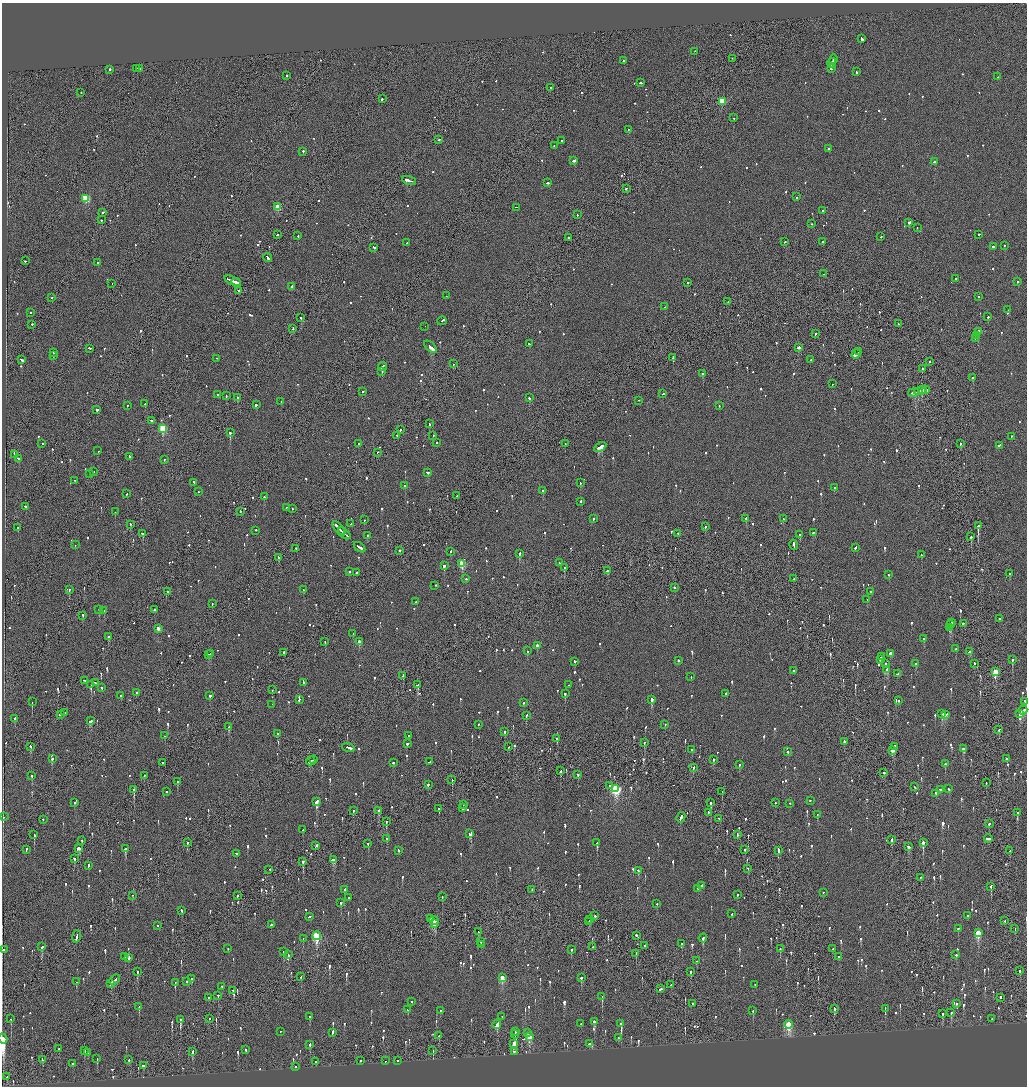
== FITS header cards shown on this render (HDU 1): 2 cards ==
NAXIS1  =                 2050
NAXIS2  =                 2168

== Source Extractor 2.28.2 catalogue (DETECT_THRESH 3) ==
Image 2050 x 2168 px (HDU 1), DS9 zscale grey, zoomed out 1/2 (1 PNG px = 2 x 2 image px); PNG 1029 x 1088 px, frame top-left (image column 2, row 2168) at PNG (2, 3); each listed source drawn as its Kron ellipse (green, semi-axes under 4 px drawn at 4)
Background -0.0777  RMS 0.068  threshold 0.205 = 3 sigma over >= 5 px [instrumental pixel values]
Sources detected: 1304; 53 cannot appear on this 1/2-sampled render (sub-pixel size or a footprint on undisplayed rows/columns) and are neither listed nor drawn; of the other 1251, the 500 brightest by FLUX_AUTO listed and drawn (751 fainter detections omitted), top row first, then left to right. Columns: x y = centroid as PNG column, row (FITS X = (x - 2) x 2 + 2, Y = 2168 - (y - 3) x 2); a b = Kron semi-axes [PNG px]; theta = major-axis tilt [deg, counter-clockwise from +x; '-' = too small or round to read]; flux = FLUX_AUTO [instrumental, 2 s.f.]
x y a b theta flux
862 39 4 2 - 600
695 52 2 1 - 190
732 59 2 1 - 88
833 60 5 1 - 290
623 61 2 2 - 290
832 63 5 2 - 260
137 69 2 2 - 560
140 69 2 1 - 790
831 69 2 2 - 110
110 70 2 2 - 520
857 72 2 2 - 210
287 76 2 2 - 110
998 77 3 2 - 130
640 83 3 2 - 210
551 88 2 1 - 610
81 93 2 2 - 89
382 99 2 2 - 400
722 102 3 3 - 630
734 118 2 1 - 130
628 130 2 2 - 440
439 140 2 2 - 140
561 141 2 2 - 100
554 146 2 2 - 84
829 149 2 2 - 170
303 152 2 2 - 310
574 161 3 2 - 380
935 162 3 2 - 110
409 181 7 2 -19 1000
547 183 3 2 - 160
626 189 3 2 - 130
797 197 2 2 - 120
86 199 3 3 - 840
278 207 3 3 - 420
516 208 2 1 - 94
823 211 2 2 - 90
103 213 2 2 - 110
577 215 2 2 - 130
102 220 2 2 - 210
909 223 3 2 - 410
812 224 2 2 - 95
917 228 2 1 - 100
277 235 2 2 - 140
979 235 2 2 - 170
298 236 2 2 - 90
881 237 2 2 - 100
568 238 2 2 - 230
785 242 2 2 - 140
822 242 2 2 - 170
407 243 2 2 - 88
1004 246 2 2 - 100
993 247 2 2 - 240
374 248 3 2 - 140
268 258 4 2 - 430
25 261 2 2 - 160
97 263 2 2 - 130
823 274 2 2 - 110
956 279 2 2 - 140
233 281 9 2 -22 750
1018 282 2 2 - 130
236 283 5 2 - 510
688 283 2 2 - 220
112 284 2 2 - 93
292 287 2 2 - 170
239 291 2 2 - 240
446 296 2 1 - 140
978 297 2 2 - 99
52 298 2 2 - 240
728 302 2 2 - 160
664 307 2 2 - 100
1008 310 2 2 - 120
31 313 2 2 - 140
988 317 2 2 - 360
301 318 2 2 - 300
442 321 5 2 - 370
898 324 2 1 - 120
32 325 2 2 - 120
425 327 2 1 - 300
293 329 3 2 - 140
978 332 2 2 - 9700
815 334 2 2 - 94
977 336 2 2 - 180
975 339 2 1 - 170
529 344 2 2 - 110
430 347 8 2 -42 740
798 348 3 2 - 260
90 349 3 2 - 86
859 352 3 1 - 1000
54 353 2 2 - 86
856 354 5 2 - 1800
53 356 2 2 - 160
673 358 3 2 - 200
217 359 2 2 - 86
22 360 3 2 - 280
811 360 2 2 - 90
929 362 2 2 - 140
453 364 2 2 - 93
383 367 4 2 - 290
922 369 2 2 - 85
382 372 2 2 - 130
703 374 2 1 - 340
972 378 2 2 - 180
832 384 2 2 - 110
923 390 3 2 - 230
926 390 4 2 - 230
920 391 6 2 11 440
363 392 2 2 - 130
914 393 5 2 - 390
663 394 2 2 - 230
218 395 2 2 - 330
226 396 2 1 - 180
237 398 2 1 - 160
529 398 2 2 - 130
639 401 2 1 - 94
281 402 2 1 - 300
145 404 2 1 - 89
256 405 2 2 - 910
127 406 2 2 - 160
719 406 2 2 - 89
97 410 2 2 - 230
152 421 3 2 - 260
429 424 3 2 - 160
163 429 3 3 - 910
400 430 2 2 - 120
230 433 2 2 - 2400
397 436 2 2 - 150
433 436 2 2 - 100
1011 437 2 2 - 160
437 443 2 2 - 89
42 444 2 2 - 120
359 444 2 2 - 120
565 444 2 2 - 120
960 444 2 2 - 89
999 446 3 2 - 260
600 447 6 2 30 1800
98 451 2 2 - 200
377 453 2 2 - 160
14 455 3 2 - 270
130 457 4 2 - 450
19 459 3 2 - 480
164 460 2 2 - 150
93 472 2 2 - 230
428 473 3 2 - 140
89 474 2 2 - 310
75 481 2 2 - 86
194 483 2 2 - 110
580 483 2 2 - 200
405 486 2 2 - 150
835 488 3 2 - 110
543 491 2 2 - 240
198 492 2 2 - 110
127 494 2 2 - 100
457 496 2 1 - 150
264 497 2 2 - 97
581 502 2 2 - 200
25 507 2 2 - 97
286 508 2 2 - 120
292 509 2 2 - 92
115 512 2 2 - 170
240 512 2 2 - 120
593 519 2 2 - 240
746 519 2 2 - 290
783 519 2 2 - 94
364 520 2 2 - 170
351 524 2 2 - 140
130 525 2 2 - 130
978 526 2 1 - 1500
705 527 2 2 - 150
18 528 2 2 - 190
339 528 8 2 -47 900
256 531 2 2 - 460
341 531 2 1 - 150
813 533 2 2 - 97
142 534 3 2 - 1700
344 534 7 2 -41 620
678 534 2 2 - 86
800 535 2 2 - 86
367 536 2 2 - 120
971 537 2 2 - 500
75 545 2 2 - 90
794 545 5 2 - 370
360 548 6 2 -36 410
856 548 3 2 - 250
296 549 2 2 - 100
399 551 2 2 - 420
450 552 2 2 - 130
519 554 3 2 - 180
921 555 2 2 - 110
278 558 2 2 - 220
559 563 2 2 - 97
462 564 3 3 - 570
444 566 2 2 - 1600
564 568 2 2 - 190
608 571 3 2 - 670
349 572 2 2 - 120
356 573 2 1 - 120
1009 574 2 2 - 100
889 575 2 2 - 90
466 579 2 2 - 94
793 579 2 1 - 130
435 586 2 2 - 180
674 588 2 2 - 100
69 590 2 2 - 170
303 590 2 2 - 110
168 592 2 2 - 98
870 592 2 2 - 140
867 600 2 1 - 180
416 602 2 2 - 160
212 604 2 1 - 460
99 610 2 2 - 150
154 610 2 2 - 150
104 611 2 2 - 99
83 616 2 2 - 230
999 619 2 2 - 120
952 623 4 1 - 280
963 624 2 2 - 330
951 625 3 2 - 300
950 628 3 2 - 220
158 629 3 2 - 110
353 634 2 1 - 87
108 637 2 2 - 190
923 639 3 2 - 180
325 642 2 2 - 120
359 642 3 2 - 190
537 646 2 2 - 1600
956 649 2 2 - 97
527 651 2 2 - 170
969 652 3 2 - 230
283 653 3 2 - 140
211 654 3 2 - 88
890 654 2 2 - 530
208 655 2 2 - 150
881 657 4 2 - 320
880 660 3 2 - 380
1012 660 3 2 - 220
678 661 2 2 - 270
575 662 2 2 - 240
886 664 2 2 - 110
916 664 2 2 - 140
974 664 2 2 - 130
887 670 2 2 - 800
793 671 2 2 - 140
995 672 3 3 - 530
898 674 4 2 - 190
403 676 2 2 - 140
691 677 2 2 - 120
84 681 3 1 - 470
96 683 4 2 - 230
304 683 2 2 - 280
91 685 3 2 - 590
417 685 3 2 - 250
568 685 2 1 - 250
102 688 2 2 - 110
272 690 2 2 - 120
136 693 2 2 - 85
565 694 2 2 - 310
726 694 2 2 - 140
121 696 3 2 - 190
210 696 2 2 - 270
652 699 3 2 - 770
299 700 3 2 - 260
898 701 2 2 - 160
32 702 2 2 - 380
1025 702 2 2 - 280
523 703 2 2 - 130
272 705 2 1 - 140
1023 711 4 2 - 240
65 713 2 2 - 180
942 714 2 2 - 430
1020 714 4 2 - 320
60 715 3 2 - 210
945 715 4 2 - 310
526 716 2 2 - 160
15 719 2 2 - 400
90 721 3 2 - 220
478 725 2 2 - 85
665 725 2 2 - 89
229 727 3 2 - 350
999 730 2 2 - 110
504 732 2 2 - 97
277 734 2 2 - 100
165 736 2 2 - 87
409 736 2 2 - 97
557 739 2 2 - 480
844 742 3 2 - 210
644 743 3 2 - 220
407 744 2 2 - 730
31 747 3 2 - 97
509 747 2 1 - 91
895 747 3 2 - 170
348 748 6 2 -17 450
963 749 3 2 - 250
692 750 2 2 - 88
893 751 3 2 - 470
788 752 2 2 - 200
52 759 2 2 - 140
1007 759 3 2 - 290
313 760 2 2 - 410
714 760 2 2 - 120
311 761 5 2 - 810
429 762 4 2 - 310
162 763 2 2 - 120
393 763 2 2 - 230
945 764 2 1 - 290
739 765 2 2 - 510
693 768 3 1 - 180
561 771 3 2 - 240
884 773 2 2 - 550
578 775 2 2 - 130
32 776 2 2 - 110
144 776 2 2 - 100
452 780 3 1 - 210
177 782 2 2 - 320
986 783 2 2 - 200
428 785 2 2 - 130
610 786 2 2 - 570
914 787 2 2 - 140
616 789 4 3 - 1700
948 789 2 2 - 100
134 790 2 2 - 1400
940 790 3 2 - 530
167 792 2 2 - 95
722 792 2 2 - 96
935 794 2 2 - 230
810 801 2 2 - 100
317 802 4 2 - 1100
74 803 2 2 - 190
711 803 2 2 - 310
775 803 2 2 - 190
790 804 2 2 - 110
463 805 2 1 - 120
463 808 3 2 - 150
439 809 2 2 - 320
353 811 2 2 - 190
379 811 3 2 - 180
708 813 2 1 - 110
1017 813 4 2 - 140
817 815 2 2 - 150
3 817 2 2 - 120
681 818 5 2 - 250
719 819 3 1 - 85
43 820 2 2 - 90
386 822 3 2 - 140
989 824 2 2 - 100
303 830 2 2 - 100
470 834 3 2 - 370
34 835 2 2 - 430
737 835 3 1 - 150
387 839 2 2 - 88
988 839 4 2 - 500
891 840 3 2 - 190
82 841 2 2 - 130
187 843 2 2 - 150
597 843 3 2 - 330
923 843 2 2 - 1600
368 844 2 1 - 210
316 846 2 2 - 270
908 847 3 2 - 230
78 849 3 3 - 210
125 849 2 2 - 580
26 850 3 2 - 240
745 850 2 2 - 490
398 851 2 2 - 160
778 851 4 2 - 310
1010 851 2 1 - 160
237 854 2 2 - 110
74 859 3 2 - 120
333 860 4 2 - 240
303 862 3 2 - 170
88 866 3 2 - 210
748 869 2 1 - 94
269 870 2 2 - 600
638 871 3 2 - 120
921 878 2 1 - 110
702 886 2 2 - 240
991 887 3 2 - 200
698 889 2 2 - 130
345 890 3 2 - 370
532 890 2 2 - 120
823 893 2 2 - 110
737 895 2 2 - 220
132 896 2 1 - 150
237 896 3 1 - 160
442 897 2 1 - 220
348 898 2 2 - 110
341 903 3 2 - 120
657 904 2 2 - 170
181 911 2 2 - 170
732 914 2 2 - 110
595 916 2 2 - 140
968 916 2 2 - 140
309 917 3 2 - 130
431 919 3 2 - 710
590 920 2 2 - 110
434 921 5 2 - 1200
1005 921 2 1 - 140
589 922 2 2 - 140
435 924 3 2 - 440
271 925 2 2 - 2100
158 926 2 2 - 98
958 929 2 2 - 120
1015 929 3 2 - 88
478 932 2 1 - 100
978 933 4 3 - 720
316 936 4 3 - 1200
636 936 2 2 - 290
76 937 6 2 78 310
703 938 4 2 - 100
303 939 2 2 - 96
480 942 3 2 - 240
682 944 2 2 - 87
481 945 2 1 - 190
645 946 2 2 - 170
42 947 3 2 - 160
593 947 2 2 - 110
228 949 2 2 - 120
780 949 2 2 - 170
832 949 2 2 - 100
4 950 2 2 - 260
572 950 3 2 - 120
283 952 2 2 - 85
636 954 2 2 - 110
288 955 2 2 - 100
956 955 2 2 - 140
125 957 2 2 - 85
839 957 2 2 - 120
129 958 3 2 - 160
696 961 2 2 - 93
1020 971 2 2 - 110
137 972 3 2 - 99
691 972 2 2 - 110
301 977 2 2 - 130
502 978 3 2 - 350
581 978 2 2 - 420
191 979 3 2 - 93
115 980 6 2 42 350
76 982 2 2 - 130
187 982 2 2 - 120
175 983 3 2 - 160
111 984 4 2 - 220
671 985 2 1 - 120
755 985 2 1 - 110
222 987 2 2 - 100
660 989 3 2 - 510
233 991 2 2 - 270
218 996 2 2 - 110
602 997 3 2 - 420
209 998 3 2 - 130
1000 998 2 2 - 170
412 1002 2 1 - 170
692 1004 2 2 - 310
957 1004 2 2 - 110
139 1007 2 2 - 120
834 1009 4 2 - 180
885 1009 3 2 - 170
408 1010 2 2 - 120
440 1011 2 2 - 93
753 1011 2 2 - 130
951 1013 3 2 - 260
943 1014 3 1 - 190
310 1017 2 2 - 180
502 1017 2 2 - 110
11 1019 3 2 - 120
209 1019 2 1 - 140
992 1019 2 2 - 90
181 1020 3 2 - 790
595 1022 3 2 - 870
581 1024 2 2 - 85
621 1024 3 2 - 1200
497 1025 5 2 - 380
789 1025 4 3 - 1100
280 1032 2 2 - 150
516 1032 2 2 - 190
332 1033 4 2 - 210
528 1033 2 2 - 98
515 1035 4 2 - 290
439 1036 2 2 - 430
529 1037 4 2 - 380
618 1038 2 1 - 160
3 1039 5 2 - 17000
514 1044 4 2 - 290
589 1044 3 2 - 200
310 1045 2 2 - 210
59 1049 2 2 - 86
246 1050 2 2 - 120
84 1051 3 2 - 140
433 1051 2 2 - 340
193 1052 4 2 - 270
514 1052 2 1 - 88
88 1053 2 2 - 89
97 1059 2 2 - 190
42 1060 4 2 - 240
129 1060 2 2 - 110
361 1061 2 1 - 120
385 1061 2 2 - 89
397 1061 2 2 - 94
316 1062 2 2 - 160
72 1064 2 2 - 120
144 1066 4 2 - 200
295 1067 2 2 - 86
7 1077 2 1 - 94
At the frame edge (FLAGS 8, measured only in part): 2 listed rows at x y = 1025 702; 3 1039
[751 fainter detections neither listed nor drawn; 53 sub-pixel or undisplayed-footprint detections neither listed nor drawn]